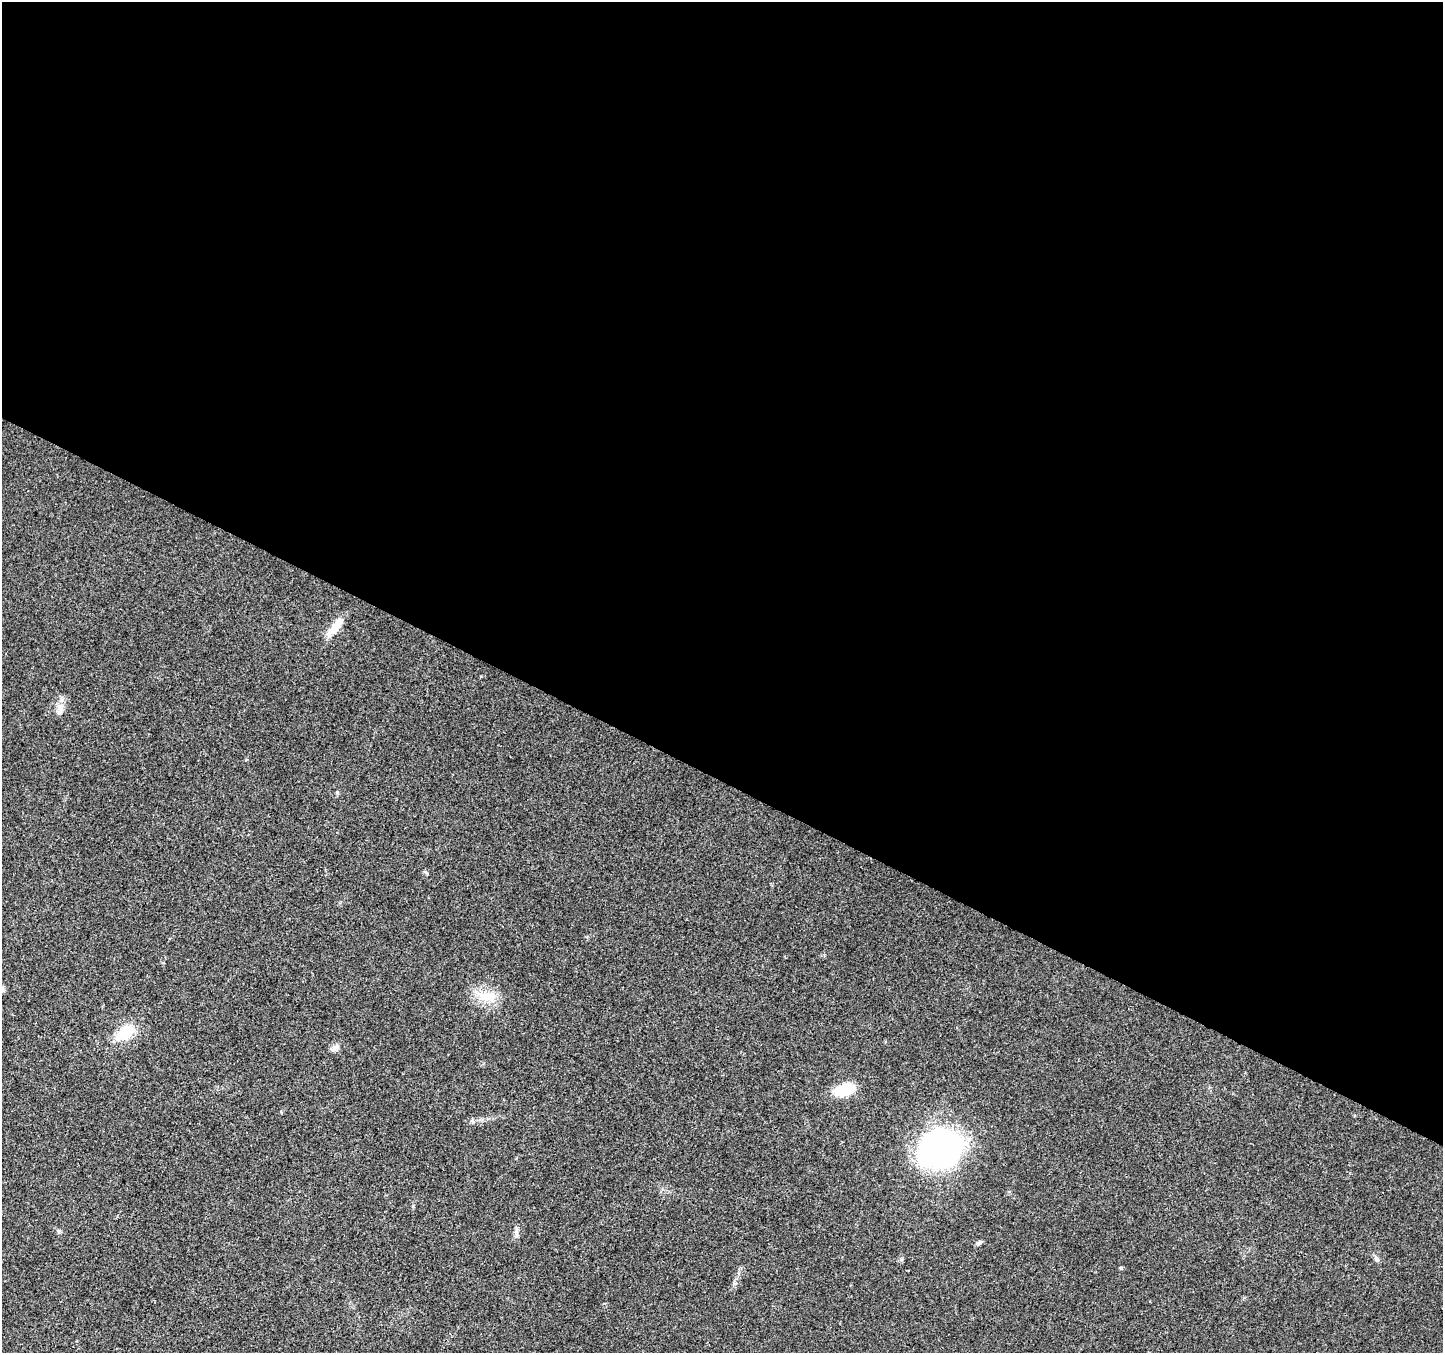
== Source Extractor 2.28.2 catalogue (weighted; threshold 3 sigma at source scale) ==
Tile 3 of 4 x 4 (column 3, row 1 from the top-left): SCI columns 2891-4331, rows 4319-5669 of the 5773 x 5868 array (HDU 1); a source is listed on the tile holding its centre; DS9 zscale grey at full resolution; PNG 1445 x 1355 px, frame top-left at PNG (2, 2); no overlay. Shown black and unused: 58% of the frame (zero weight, under 3 of 4 exposures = <1% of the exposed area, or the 3 px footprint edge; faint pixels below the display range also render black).
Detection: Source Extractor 2.28.2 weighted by HDU 2 'WHT'; one run over the whole footprint, this tile lists its part. Background 0.0174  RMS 0.0028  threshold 0.0127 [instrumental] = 3 sigma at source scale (4.5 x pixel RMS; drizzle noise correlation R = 1.50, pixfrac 1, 0.0396/0.0396 arcsec/px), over >= 5 px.
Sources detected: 13; all 13 listed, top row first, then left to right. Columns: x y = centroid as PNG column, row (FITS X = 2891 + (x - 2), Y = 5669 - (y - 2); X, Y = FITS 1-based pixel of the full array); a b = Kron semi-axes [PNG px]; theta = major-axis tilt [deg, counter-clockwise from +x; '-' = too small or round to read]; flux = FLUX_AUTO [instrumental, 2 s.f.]
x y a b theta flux
335 627 29 8 48 4.7
60 709 16 8 88 2
337 792 5 3 - 0.34
426 873 8 3 -45 0.32
2 988 8 6 90 0.65
487 996 28 13 -9 6.1
125 1033 26 15 37 7.5
333 1049 9 8 - 1.1
845 1090 21 11 14 8.8
939 1149 43 37 11 75
516 1232 13 5 85 1
978 1243 8 5 36 0.6
1376 1259 7 5 -32 0.61
Isophote crosses this tile's border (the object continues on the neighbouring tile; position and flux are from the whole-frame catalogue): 1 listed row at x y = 2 988
Unlisted compact peaks at least as high as the median listed source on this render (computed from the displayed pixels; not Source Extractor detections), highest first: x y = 1121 1268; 59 1232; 473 1122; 734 1283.